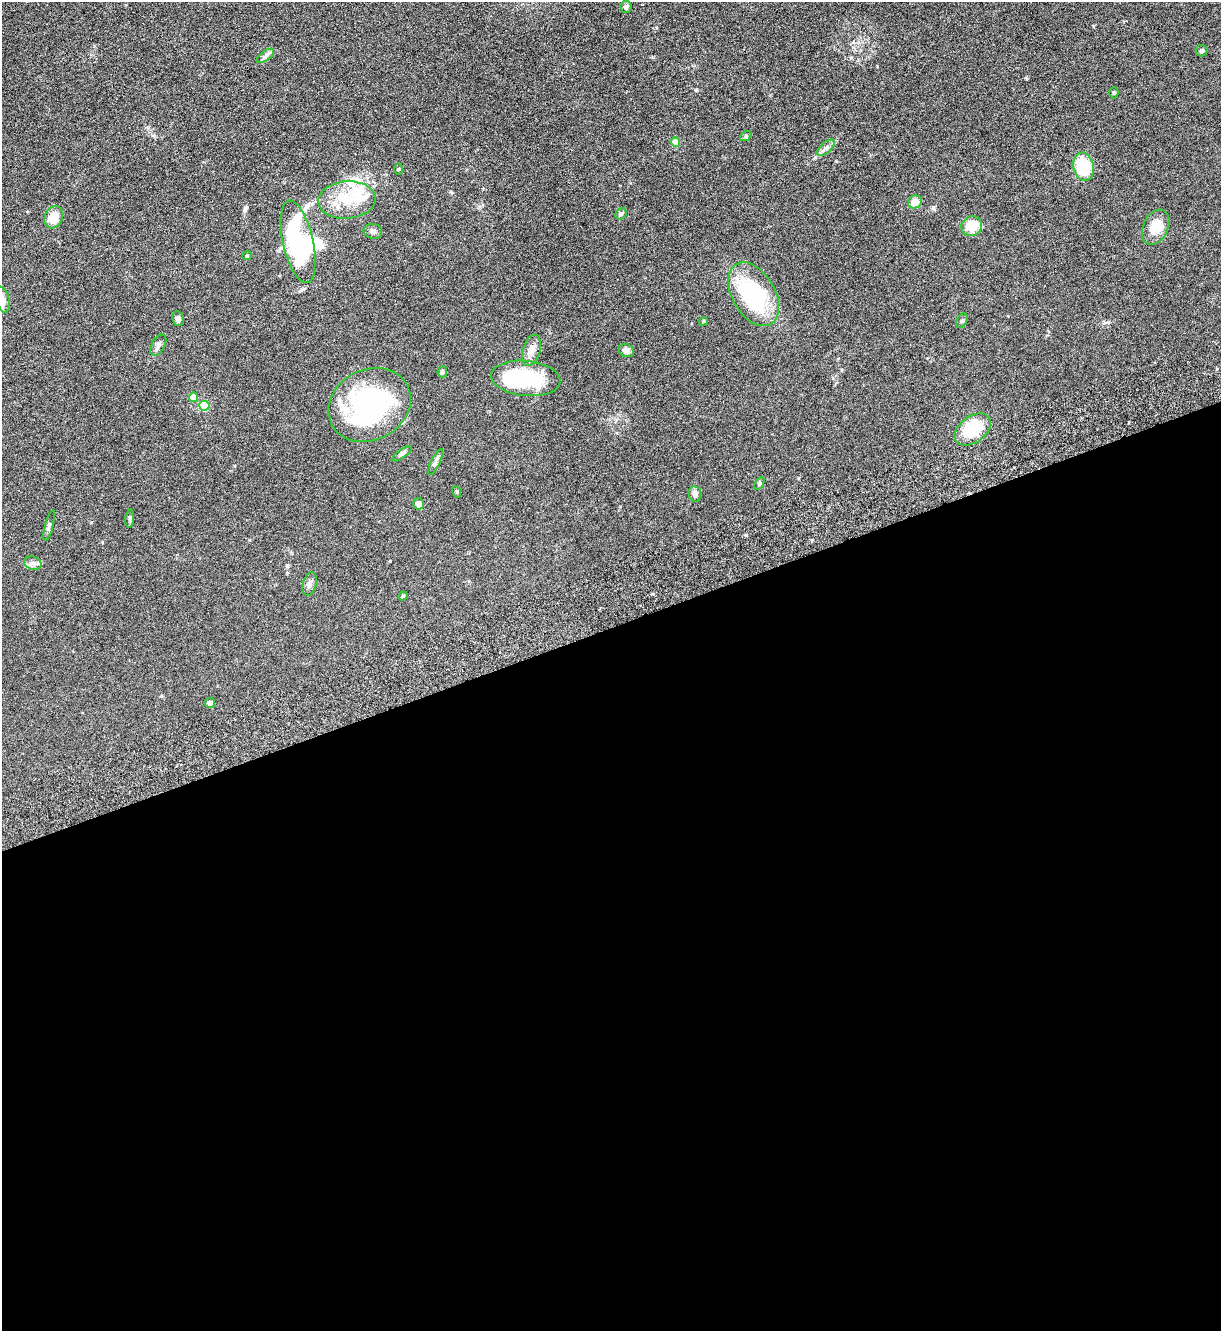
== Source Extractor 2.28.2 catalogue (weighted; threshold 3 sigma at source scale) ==
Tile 15 of 4 x 4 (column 3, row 4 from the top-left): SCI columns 2617-3835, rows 81-1409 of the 5361 x 5481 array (HDU 1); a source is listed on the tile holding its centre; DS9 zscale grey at full resolution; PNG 1223 x 1333 px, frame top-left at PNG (2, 2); each listed source drawn as its Kron ellipse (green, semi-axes under 4 px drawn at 4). Shown black and unused: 53% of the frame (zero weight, under 3 of 6 exposures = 3% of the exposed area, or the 3 px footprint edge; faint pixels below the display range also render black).
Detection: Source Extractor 2.28.2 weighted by HDU 2 'WHT'; one run over the whole footprint, this tile lists its part. Background 0.0665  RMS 0.0058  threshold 0.0236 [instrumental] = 3 sigma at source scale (4.09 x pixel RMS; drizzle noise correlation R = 1.36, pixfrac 0.8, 0.05/0.05 arcsec/px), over >= 5 px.
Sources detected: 52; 4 inside a brighter object's white glare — neither listed nor drawn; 4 inside a brighter listed object's ellipse — not listed separately; the other 44 listed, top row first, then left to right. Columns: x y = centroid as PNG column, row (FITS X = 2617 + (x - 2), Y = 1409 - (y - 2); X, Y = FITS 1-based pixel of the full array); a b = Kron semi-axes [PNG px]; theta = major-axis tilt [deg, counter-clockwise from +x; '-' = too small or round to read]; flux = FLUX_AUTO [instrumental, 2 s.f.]
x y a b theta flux
626 7 6 5 - 1.1
1202 51 6 5 - 0.81
265 56 10 5 36 1.7
1114 93 5 4 - 0.7
746 136 6 4 39 0.76
675 142 4 4 - 8.2
826 148 11 5 41 1.8
1083 167 14 10 -80 26
399 169 5 3 - 0.48
347 200 29 18 4 18
915 202 7 6 - 5.9
621 214 6 5 - 0.88
54 217 11 9 67 9.1
972 226 10 9 - 11
1156 227 18 12 64 9.2
373 231 9 7 -11 1.9
298 242 42 15 -77 48
247 256 5 3 - 0.41
754 294 35 21 -60 49
2 299 13 7 -74 3.3
178 319 7 6 - 1.7
703 321 4 4 - 0.63
962 321 7 5 62 0.86
158 345 11 6 61 1.8
532 350 16 8 74 4.4
626 350 7 6 - 2.8
442 372 5 5 - 1.2
526 378 35 17 -6 38
193 397 4 4 - 8.5
369 405 43 35 27 90
204 406 5 5 - 23
973 430 20 13 36 23
402 454 11 4 36 1.4
435 462 14 4 63 1.5
759 484 7 4 60 0.71
457 492 6 3 -72 0.54
695 494 8 6 -82 2.3
419 504 5 5 - 2.5
130 519 9 3 85 0.87
49 526 15 4 75 1.2
33 563 9 6 -18 1.9
310 584 12 6 77 2
403 596 4 4 - 0.51
210 703 5 5 - 1.6
Isophote crosses this tile's border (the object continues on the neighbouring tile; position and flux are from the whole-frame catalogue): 1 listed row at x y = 2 299
Unlisted compact peaks at least as high as the median listed source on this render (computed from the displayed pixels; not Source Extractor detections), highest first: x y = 696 90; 746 535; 933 208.